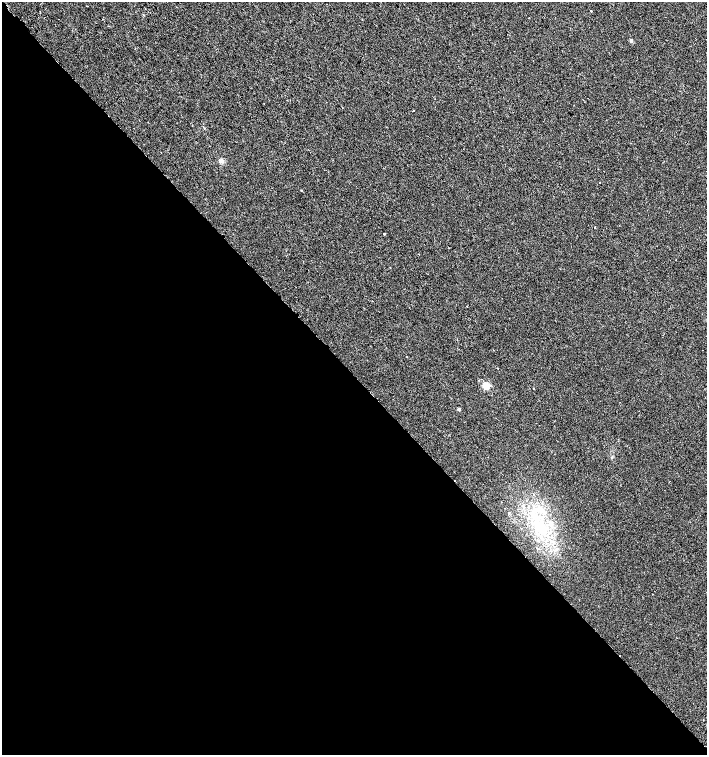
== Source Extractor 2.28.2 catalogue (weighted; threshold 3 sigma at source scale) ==
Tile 14 of 4 x 4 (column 2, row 4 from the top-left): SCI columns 1677-3085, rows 44-1549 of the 6105 x 6114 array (HDU 1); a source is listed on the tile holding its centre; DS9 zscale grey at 2 x 2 block average (1 PNG px = mean of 2 x 2 image px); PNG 709 x 757 px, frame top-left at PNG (2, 2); no overlay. Shown black and unused: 50% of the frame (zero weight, under 2 of 3 exposures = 3% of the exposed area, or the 3 px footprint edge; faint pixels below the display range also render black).
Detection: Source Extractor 2.28.2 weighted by HDU 2 'WHT'; one run over the whole footprint, this tile lists its part. Background 0.00142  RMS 0.0035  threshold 0.0155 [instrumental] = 3 sigma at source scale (4.5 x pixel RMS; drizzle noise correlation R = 1.50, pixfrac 1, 0.0396/0.0396 arcsec/px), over >= 5 px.
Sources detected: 23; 3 cosmic-ray / hot-pixel residue — not listed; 1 inside a brighter listed object's ellipse — not listed separately; the other 19 listed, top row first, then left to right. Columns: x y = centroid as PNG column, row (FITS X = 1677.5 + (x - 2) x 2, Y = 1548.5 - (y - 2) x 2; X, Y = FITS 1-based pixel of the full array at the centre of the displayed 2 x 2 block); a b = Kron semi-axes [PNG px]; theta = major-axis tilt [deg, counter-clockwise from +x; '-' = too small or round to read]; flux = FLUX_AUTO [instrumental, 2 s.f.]
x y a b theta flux
591 11 2 2 - 1.2
102 19 2 2 - 0.22
631 41 3 2 - 2.7
414 111 2 2 - 0.33
221 161 6 4 -53 1.9
301 190 2 2 - 0.79
595 227 2 2 - 3.4
384 234 2 2 - 2.1
467 306 2 2 - 1.6
498 368 2 2 - 0.47
486 386 3 3 - 31
533 388 2 2 - 2.9
459 409 2 2 - 2.8
523 506 3 3 - 0.73
540 509 9 5 -52 5.3
533 514 7 4 -25 3.4
538 524 6 5 - 4.3
551 524 5 5 - 2.3
540 530 6 3 75 2.6
Diffuse or blended objects may show on this block-average render without a row.